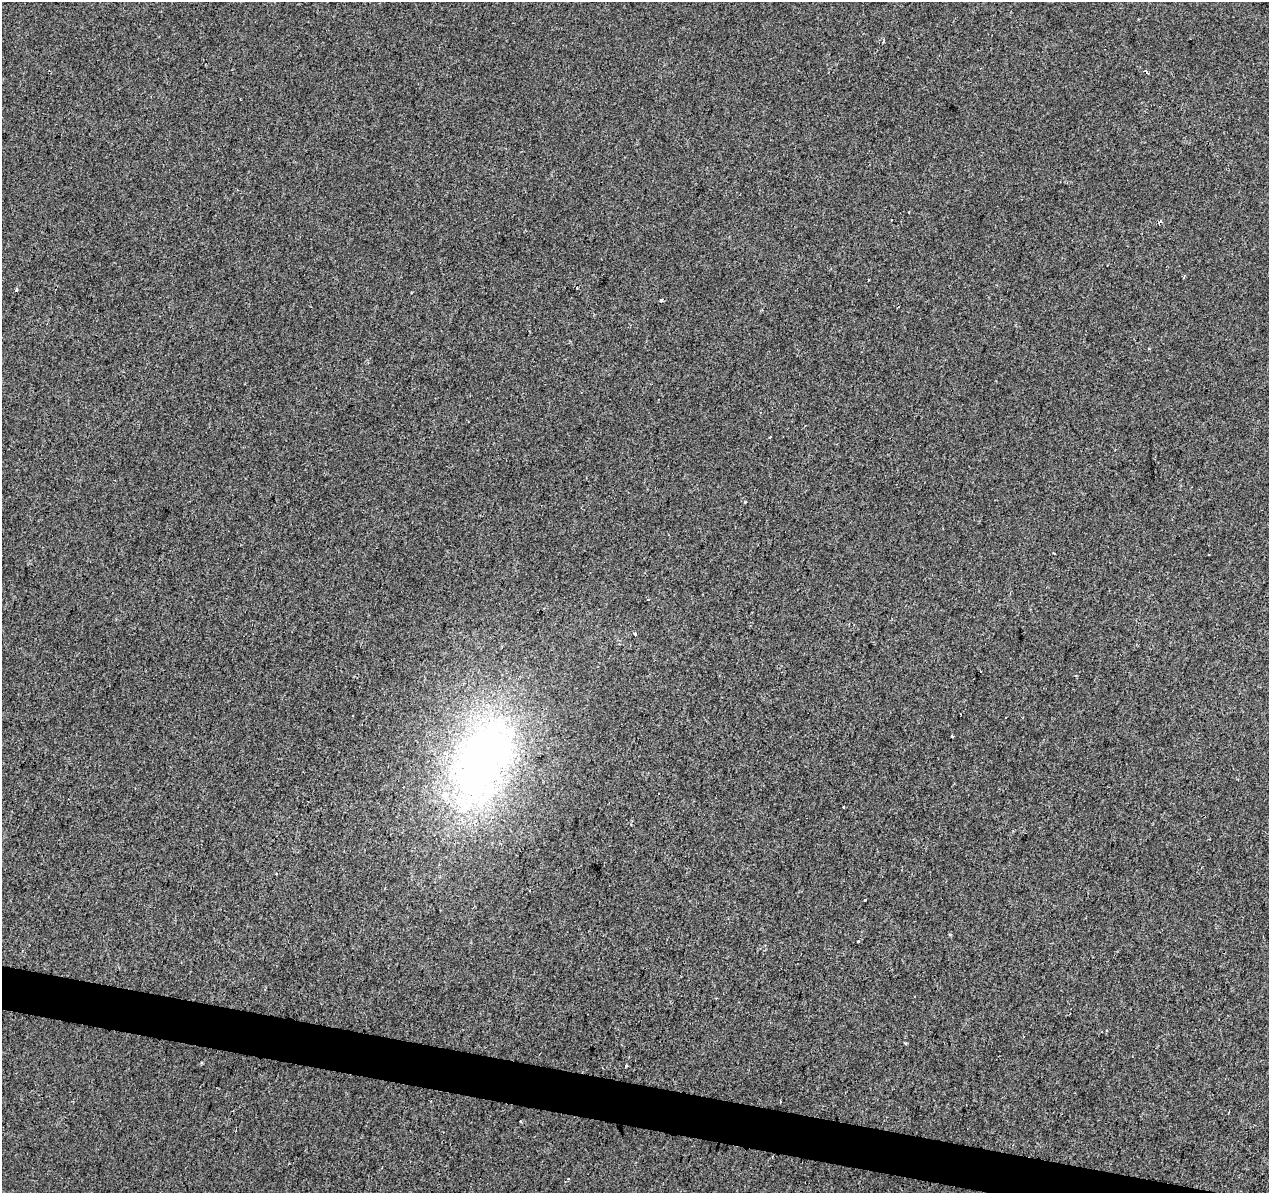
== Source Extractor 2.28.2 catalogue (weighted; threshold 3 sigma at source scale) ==
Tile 6 of 4 x 4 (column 2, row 2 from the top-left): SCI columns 1277-2543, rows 2664-3854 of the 5078 x 5267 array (HDU 1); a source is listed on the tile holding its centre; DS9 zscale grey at full resolution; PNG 1271 x 1195 px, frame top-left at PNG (2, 2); no overlay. Shown black and unused: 3% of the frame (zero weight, under 2 of 3 exposures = <1% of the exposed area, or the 3 px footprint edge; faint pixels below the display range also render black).
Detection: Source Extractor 2.28.2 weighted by HDU 2 'WHT'; one run over the whole footprint, this tile lists its part. Background 0.00233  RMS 0.003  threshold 0.0136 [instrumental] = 3 sigma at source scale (4.5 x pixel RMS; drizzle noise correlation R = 1.50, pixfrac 1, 0.0396/0.0396 arcsec/px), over >= 5 px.
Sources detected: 25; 6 cosmic-ray / hot-pixel residue — not listed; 1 inside a brighter listed object's ellipse — not listed separately; the other 18 listed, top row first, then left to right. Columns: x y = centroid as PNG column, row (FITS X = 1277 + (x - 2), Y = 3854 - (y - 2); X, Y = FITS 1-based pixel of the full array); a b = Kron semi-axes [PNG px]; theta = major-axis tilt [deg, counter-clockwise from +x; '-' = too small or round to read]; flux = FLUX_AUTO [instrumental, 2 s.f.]
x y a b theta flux
884 41 4 3 - 0.28
1146 72 3 3 - 0.75
1184 276 5 2 - 0.27
17 290 5 3 - 0.31
662 300 3 3 - 1.4
770 437 3 2 - 0.45
647 600 3 3 - 1.4
635 634 3 3 - 0.6
1076 675 3 3 - 0.3
952 736 3 2 - 0.36
482 761 119 61 67 150
276 874 3 2 - 0.32
530 890 3 3 - 0.3
865 900 3 3 - 1.1
858 941 3 3 - 0.6
201 1063 4 3 - 0.3
626 1066 3 3 - 0.31
568 1179 3 2 - 0.43
Unlisted compact peaks at least as high as the median listed source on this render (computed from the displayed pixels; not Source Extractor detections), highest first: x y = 950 935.